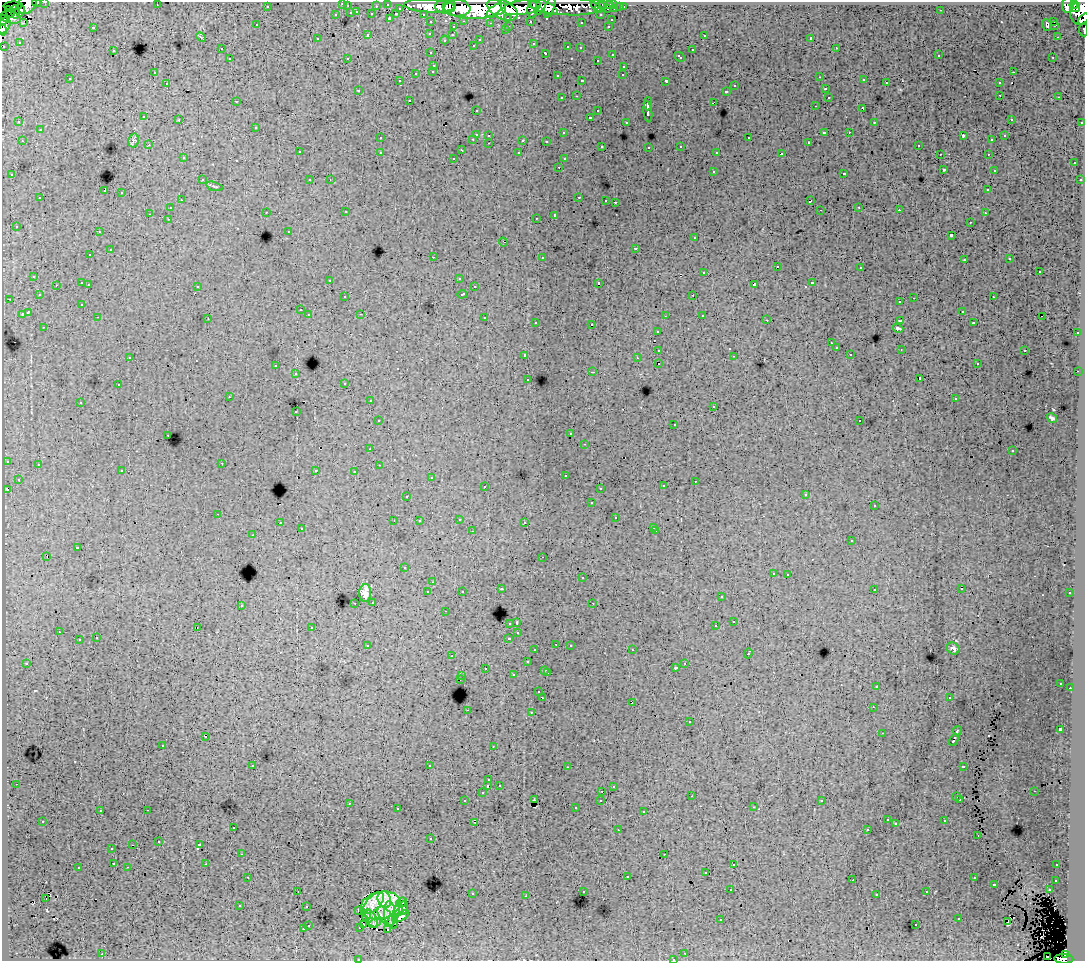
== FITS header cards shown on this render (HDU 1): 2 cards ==
NAXIS1  =                 1083
NAXIS2  =                  959

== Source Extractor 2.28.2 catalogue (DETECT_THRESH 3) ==
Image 1083 x 959 px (HDU 1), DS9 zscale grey, 1 PNG px = 1 image px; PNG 1087 x 963 px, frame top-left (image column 1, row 959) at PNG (2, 2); each listed source drawn as its Kron ellipse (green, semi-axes under 4 px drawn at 4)
Background 259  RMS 1.7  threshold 5.25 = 3 sigma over >= 5 px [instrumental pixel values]
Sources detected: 509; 7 with non-positive FLUX_AUTO (blend fragments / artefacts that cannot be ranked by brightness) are neither listed nor drawn; of the other 502, the 500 brightest by FLUX_AUTO listed and drawn (2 fainter detections omitted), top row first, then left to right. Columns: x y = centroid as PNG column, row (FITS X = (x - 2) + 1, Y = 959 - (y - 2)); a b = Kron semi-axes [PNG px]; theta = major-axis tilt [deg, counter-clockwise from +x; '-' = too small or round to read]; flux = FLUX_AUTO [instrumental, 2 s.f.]
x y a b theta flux
45 2 3 2 - 5600
37 3 4 2 - 4900
342 3 3 3 - 800
388 4 3 3 - 6800
595 4 5 3 - 4700
603 4 4 3 - 3200
614 4 3 3 - 9500
1074 4 4 3 - 22000
27 5 10 8 39 47000
157 5 2 2 - 68
609 5 4 3 - 7300
1068 5 7 6 - 120000
13 6 9 3 1 24000
267 6 3 3 - 2300
347 6 3 3 - 1100
376 6 3 2 - 1400
429 6 25 6 -3 300000
445 6 10 7 1 150000
565 6 36 9 -3 120000
522 7 19 7 8 400000
543 7 15 6 -23 150000
550 7 11 5 72 120000
600 7 6 3 57 7800
620 7 3 3 - 1900
623 7 3 3 - 3000
400 8 3 3 - 1400
456 8 14 8 -6 270000
475 8 31 11 0 840000
1076 8 4 3 - 31000
533 9 9 5 89 170000
607 9 3 3 - 3500
615 9 3 3 - 9100
20 10 6 5 - 44000
494 10 9 3 38 130000
502 10 16 9 -26 590000
538 10 4 4 - 79000
941 10 3 2 - 140
1081 10 14 11 78 330000
10 12 6 3 -58 22000
15 12 7 3 -87 25000
357 12 3 2 - 570
351 13 3 3 - 1400
372 14 3 3 - 1700
396 14 4 3 - 1400
423 14 3 2 - 3100
336 15 3 3 - 870
601 15 3 3 - 3000
11 17 10 6 -13 11000
390 18 3 3 - 2300
508 18 3 3 - 1400
1083 19 6 3 52 23000
3 20 5 3 - 40000
611 20 3 3 - 740
464 21 3 2 - 530
530 21 3 3 - 2100
1054 21 3 3 - 2300
431 22 3 3 - 2400
581 22 3 2 - 170
23 23 4 3 - 100
490 23 3 2 - 160
4 25 9 5 59 63000
257 25 3 3 - 280
1046 25 6 3 -70 550
1054 25 4 2 - 260
509 26 3 2 - 620
608 26 3 2 - 620
93 27 3 2 - 1100
453 27 3 3 - 620
3 30 5 3 - 25000
505 30 3 2 - 310
1083 30 6 2 -84 8800
430 33 3 3 - 290
368 35 3 3 - 760
452 35 3 2 - 220
704 35 3 3 - 360
201 37 5 3 - 120
1057 37 2 2 - 150
811 38 3 3 - 20000
317 39 3 3 - 390
480 39 3 3 - 220
444 40 4 3 - 84
19 42 3 2 - 130
533 44 3 3 - 210
473 45 3 3 - 240
4 46 3 3 - 1500
568 47 3 3 - 650
580 48 3 2 - 220
836 48 3 2 - 410
221 49 3 3 - 320
692 50 3 3 - 800
113 51 3 3 - 430
431 53 3 3 - 380
546 53 3 3 - 590
612 54 3 2 - 490
939 55 2 2 - 120
680 57 6 3 -44 590
1053 57 3 2 - 190
347 58 2 2 - 89
230 59 3 3 - 490
597 60 3 2 - 320
434 65 3 3 - 590
624 66 3 3 - 440
433 71 3 3 - 440
154 72 3 2 - 230
1013 72 3 2 - 460
416 73 3 3 - 910
623 75 3 2 - 160
557 76 3 3 - 170
820 77 3 2 - 120
70 79 3 3 - 260
864 80 3 2 - 260
400 81 3 2 - 100
582 81 3 2 - 940
666 81 4 3 - 1800
167 83 3 2 - 400
886 83 3 3 - 810
999 83 3 3 - 410
734 86 3 3 - 480
825 89 3 3 - 470
358 90 3 2 - 120
726 91 3 3 - 560
1000 95 3 2 - 430
577 96 3 2 - 430
828 97 3 3 - 300
1059 97 3 2 - 360
562 98 3 3 - 400
409 100 3 2 - 380
236 101 3 2 - 200
713 102 4 2 - 460
648 104 7 2 89 3700
815 106 3 2 - 230
863 108 4 3 - 1200
476 110 3 2 - 330
598 111 3 3 - 530
648 112 10 4 -82 3300
144 117 3 3 - 470
590 117 3 3 - 1700
1011 119 3 3 - 140
179 120 3 3 - 330
19 122 3 2 - 190
626 122 3 3 - 200
874 122 3 2 - 76
1082 122 3 2 - 1300
256 127 3 3 - 440
40 130 3 3 - 600
824 132 3 3 - 1200
849 132 3 2 - 250
563 133 3 3 - 280
476 134 3 3 - 1700
489 135 3 3 - 370
963 136 4 2 - 930
1005 136 3 3 - 210
380 138 3 3 - 240
749 138 3 3 - 630
473 139 3 2 - 410
134 140 7 5 74 210
523 140 3 3 - 1800
992 140 3 2 - 130
22 141 3 2 - 510
546 141 3 2 - 100
809 142 3 2 - 150
489 143 3 2 - 220
149 145 3 2 - 210
602 146 3 3 - 220
681 146 3 3 - 450
918 146 3 2 - 350
649 147 3 3 - 250
461 150 3 2 - 81
299 152 3 3 - 440
380 152 3 3 - 500
717 152 3 2 - 170
519 153 3 3 - 370
781 154 4 3 - 2400
940 154 3 2 - 180
988 154 3 2 - 320
183 158 3 3 - 300
454 158 3 3 - 260
564 159 3 3 - 280
1074 163 3 3 - 460
559 167 3 2 - 330
944 170 4 3 - 110
994 170 3 3 - 240
713 171 3 3 - 560
844 173 3 3 - 680
12 175 3 3 - 270
202 180 3 2 - 480
310 180 3 3 - 310
330 180 2 2 - 57
1080 180 3 3 - 360
214 186 8 3 -16 190
988 190 3 3 - 350
105 191 4 3 - 2200
122 193 3 3 - 770
579 197 3 2 - 760
40 198 3 3 - 600
181 200 3 2 - 290
606 200 3 2 - 210
810 201 4 3 - 1000
615 202 3 2 - 700
859 207 3 2 - 310
170 208 3 3 - 540
820 210 2 2 - 89
899 210 2 2 - 230
266 212 3 2 - 330
346 212 3 2 - 190
985 213 3 2 - 240
150 214 3 2 - 1100
555 215 4 3 - 2900
536 218 3 2 - 130
168 219 3 2 - 200
970 222 3 2 - 320
16 226 3 3 - 210
289 231 3 3 - 190
99 232 3 2 - 260
951 235 3 3 - 2100
695 238 3 3 - 360
503 242 4 2 - 140
636 248 3 3 - 940
110 250 3 3 - 950
90 255 3 3 - 370
433 257 3 2 - 1300
542 257 3 3 - 700
1010 259 3 3 - 220
964 260 3 3 - 300
777 266 2 2 - 420
861 267 3 2 - 250
1039 271 3 3 - 750
704 272 3 3 - 630
34 276 3 3 - 400
459 278 3 2 - 170
330 280 3 2 - 160
82 283 3 3 - 1100
599 283 3 3 - 2800
812 283 3 3 - 790
89 284 3 2 - 340
754 284 4 3 - 2000
56 285 3 2 - 250
197 286 3 3 - 550
474 287 3 3 - 450
462 294 5 3 - 800
39 295 3 3 - 340
693 295 3 2 - 410
345 297 3 3 - 370
993 297 3 2 - 360
914 298 3 2 - 560
9 299 3 2 - 260
900 302 3 3 - 300
82 304 3 3 - 190
300 310 3 2 - 300
962 311 3 2 - 200
28 312 4 3 - 2700
22 314 3 3 - 1100
361 314 2 2 - 81
309 315 3 3 - 520
702 315 3 2 - 410
665 316 2 2 - 59
98 317 3 2 - 370
1042 317 2 2 - 160
485 318 3 3 - 670
208 319 2 2 - 78
767 320 3 2 - 180
900 320 4 2 - 100
536 322 3 3 - 320
973 323 3 2 - 200
592 324 3 2 - 670
44 327 3 2 - 250
898 328 5 3 - 220
657 331 3 3 - 440
1077 333 3 2 - 500
831 343 3 2 - 130
836 348 3 3 - 420
901 349 3 2 - 74
658 350 3 2 - 390
1025 350 3 2 - 740
850 354 3 2 - 250
525 355 3 3 - 420
734 356 2 2 - 99
130 357 3 2 - 110
637 358 3 2 - 95
659 364 3 2 - 240
977 364 3 2 - 210
276 366 3 3 - 760
1078 371 2 2 - 300
593 372 3 2 - 1000
296 374 3 2 - 360
920 378 3 2 - 1500
528 379 3 2 - 190
345 383 3 3 - 290
118 385 3 2 - 400
229 397 2 2 - 88
955 399 3 3 - 240
370 401 3 2 - 370
80 402 3 2 - 410
714 406 3 3 - 330
296 412 3 2 - 180
1052 418 6 3 -32 260
378 421 3 3 - 300
860 421 2 2 - 72
674 424 2 2 - 99
571 434 3 3 - 260
168 435 3 2 - 280
585 444 3 2 - 230
370 449 3 2 - 250
1012 451 3 2 - 190
7 461 3 3 - 410
222 463 3 2 - 230
38 465 3 3 - 580
379 465 3 2 - 100
316 470 3 2 - 650
122 471 3 3 - 450
354 471 3 3 - 350
565 475 3 2 - 310
431 477 3 3 - 300
18 479 3 3 - 280
695 481 3 2 - 300
485 486 3 2 - 410
663 486 3 3 - 380
600 488 3 2 - 220
7 490 4 3 - 1100
806 494 3 3 - 170
407 496 3 3 - 210
591 503 3 3 - 220
874 506 3 3 - 200
218 514 3 2 - 410
616 518 3 3 - 570
459 519 3 2 - 610
394 521 2 2 - 59
419 521 3 2 - 230
525 522 3 3 - 260
280 523 3 2 - 350
654 527 3 2 - 270
301 529 3 3 - 270
472 531 3 2 - 180
656 531 3 2 - 410
253 535 3 2 - 160
852 541 3 3 - 540
77 548 3 3 - 1400
47 556 3 2 - 1400
543 557 3 2 - 240
404 568 3 2 - 170
773 573 3 3 - 450
788 574 3 2 - 490
582 578 3 3 - 600
433 582 3 3 - 150
501 589 3 3 - 420
874 589 3 2 - 370
961 589 3 2 - 120
462 591 3 2 - 190
428 592 3 3 - 740
365 593 9 6 86 700
1070 593 3 3 - 320
721 597 3 3 - 370
373 602 3 3 - 480
355 603 3 2 - 270
593 603 3 2 - 130
241 605 3 3 - 540
445 611 3 2 - 130
734 621 3 3 - 1500
510 623 3 3 - 550
517 623 3 3 - 2600
716 626 3 3 - 1500
198 627 2 2 - 150
312 627 3 3 - 360
59 632 3 2 - 210
518 633 3 2 - 250
96 638 3 2 - 360
509 638 3 3 - 990
79 640 3 3 - 980
556 644 3 2 - 270
570 645 3 2 - 450
368 646 3 3 - 320
953 648 7 5 -36 360
535 650 3 3 - 290
632 650 3 2 - 460
748 653 5 3 - 1100
452 656 3 2 - 140
527 662 3 3 - 550
27 663 3 3 - 210
685 663 3 2 - 450
485 668 3 2 - 270
675 668 3 3 - 430
545 670 3 3 - 540
547 673 3 2 - 790
513 675 3 3 - 460
462 676 3 3 - 490
460 679 3 2 - 190
1061 683 3 2 - 170
877 687 3 2 - 82
1070 688 2 2 - 410
539 692 3 3 - 280
542 697 4 3 - 1300
949 698 3 2 - 190
632 702 2 2 - 150
873 707 3 2 - 260
467 710 2 2 - 500
531 712 3 2 - 710
689 722 3 3 - 580
1060 729 4 3 - 3900
957 731 5 3 - 1600
882 733 2 2 - 83
206 737 3 2 - 430
954 740 6 3 61 2900
163 745 3 3 - 590
493 746 2 2 - 71
253 765 3 3 - 310
429 766 3 3 - 4600
963 766 4 3 - 990
567 767 3 2 - 240
489 780 3 3 - 390
16 784 3 2 - 270
499 785 3 3 - 300
488 786 3 3 - 1200
613 786 3 3 - 190
602 791 3 2 - 350
1034 791 3 2 - 300
482 793 3 3 - 310
692 796 3 2 - 88
957 797 3 3 - 370
534 800 3 2 - 70
601 800 3 3 - 460
960 800 3 2 - 220
465 801 3 3 - 280
822 801 3 3 - 170
349 803 3 2 - 520
754 807 3 2 - 410
576 808 3 3 - 200
397 809 3 3 - 320
147 810 3 2 - 700
100 811 3 2 - 290
644 812 3 3 - 730
887 820 3 3 - 170
43 821 3 3 - 330
945 821 3 3 - 620
475 823 2 2 - 34
896 823 4 3 - 110
233 827 3 2 - 340
867 829 3 2 - 210
618 830 3 2 - 160
978 835 2 2 - 75
431 839 3 2 - 230
159 842 3 3 - 400
133 845 3 2 - 40
200 845 3 3 - 8800
112 848 2 2 - 120
242 854 3 2 - 230
664 854 2 2 - 330
114 863 3 3 - 420
206 864 2 2 - 300
734 864 3 3 - 1600
1057 865 3 2 - 270
128 867 3 2 - 420
78 868 3 3 - 640
706 872 3 3 - 640
627 876 3 3 - 880
248 877 3 2 - 430
974 878 3 3 - 500
853 880 2 2 - 51
1056 880 3 3 - 440
994 884 3 3 - 1300
731 890 3 2 - 180
1049 890 3 3 - 400
298 891 3 2 - 110
583 891 3 3 - 300
927 892 3 2 - 370
472 894 3 3 - 840
877 894 3 3 - 260
526 896 3 2 - 180
46 899 3 2 - 690
384 899 8 6 -69 1000
401 902 5 3 - 150
373 903 13 6 44 1300
380 905 20 13 14 1200
240 906 3 3 - 210
306 907 3 3 - 530
404 908 7 4 81 190
398 909 7 3 75 520
359 910 3 2 - 140
390 914 12 6 -84 500
367 915 6 4 69 310
386 916 11 5 -56 650
401 916 9 4 30 110
372 919 9 5 -66 430
721 919 3 2 - 140
959 919 3 3 - 620
393 922 7 5 -85 36
1008 922 3 2 - 240
375 923 6 4 25 230
308 925 3 3 - 430
364 925 3 2 - 280
916 925 3 2 - 290
359 927 3 2 - 74
303 929 3 3 - 540
388 929 3 2 - 110
685 953 3 2 - 280
102 954 3 2 - 540
1065 955 4 3 - 69000
1047 956 2 2 - 400
673 959 3 2 - 200
1064 959 9 4 -2 130000
359 960 3 2 - 77
At the frame edge (FLAGS 8, measured only in part): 13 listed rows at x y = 45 2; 37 3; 342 3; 27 5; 1081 10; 1083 19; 3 20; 3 30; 1083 30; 4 46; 673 959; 1064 959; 359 960
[2 fainter detections neither listed nor drawn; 7 non-positive-flux detections neither listed nor drawn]